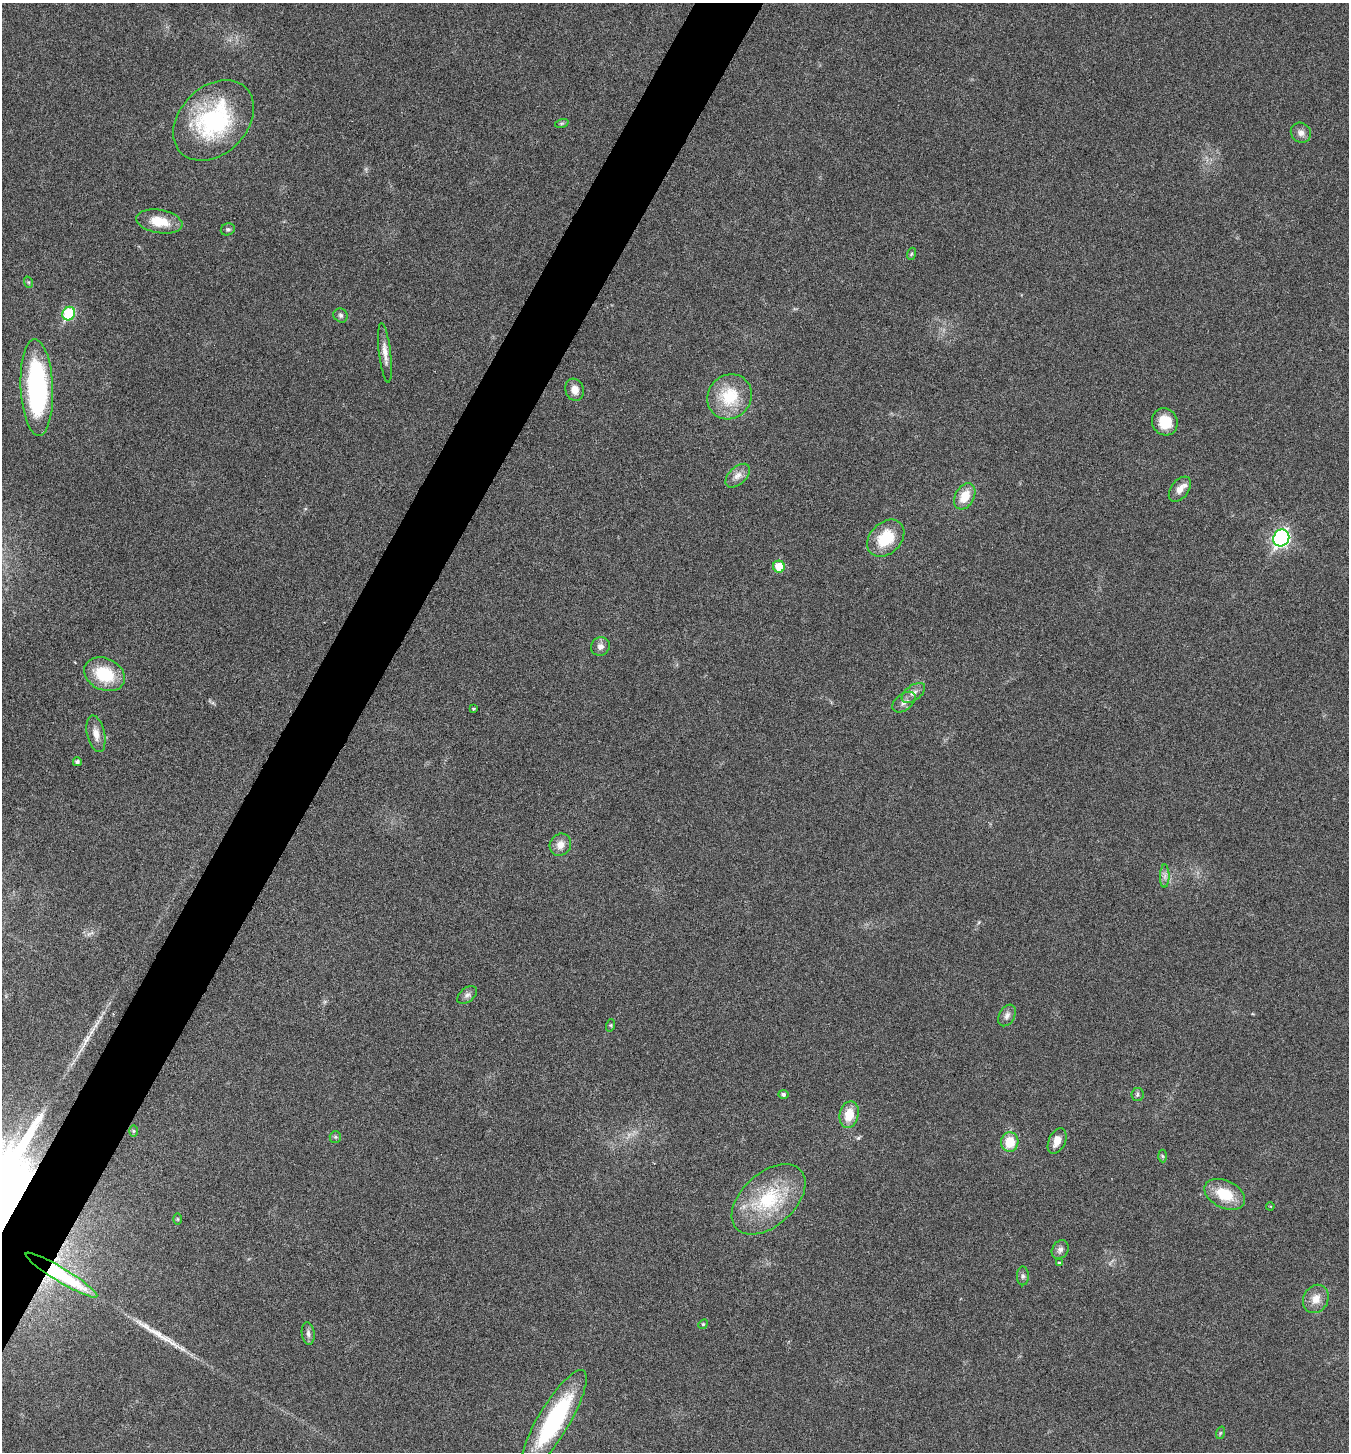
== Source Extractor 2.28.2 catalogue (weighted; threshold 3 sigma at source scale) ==
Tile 7 of 4 x 4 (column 3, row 2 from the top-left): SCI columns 2983-4329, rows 2908-4357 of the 5824 x 5817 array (HDU 1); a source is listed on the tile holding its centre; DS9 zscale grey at full resolution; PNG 1351 x 1454 px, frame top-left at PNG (2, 3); each listed source drawn as its Kron ellipse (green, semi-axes under 4 px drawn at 4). Shown black and unused: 4% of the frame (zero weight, under 3 of 6 exposures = <1% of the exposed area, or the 3 px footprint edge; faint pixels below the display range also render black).
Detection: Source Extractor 2.28.2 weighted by HDU 2 'WHT'; one run over the whole footprint, this tile lists its part. Background 0.0356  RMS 0.0039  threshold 0.0158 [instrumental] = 3 sigma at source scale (4.09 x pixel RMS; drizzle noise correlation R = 1.36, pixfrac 0.8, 0.05/0.05 arcsec/px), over >= 5 px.
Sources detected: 55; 2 long thin detections or spike segments (spike, bleed or trail) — neither listed nor drawn; the other 53 listed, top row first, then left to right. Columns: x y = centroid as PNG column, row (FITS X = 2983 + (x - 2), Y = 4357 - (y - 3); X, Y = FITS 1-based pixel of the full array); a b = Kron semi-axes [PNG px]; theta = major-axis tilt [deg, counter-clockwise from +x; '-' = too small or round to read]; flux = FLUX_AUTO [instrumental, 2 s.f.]
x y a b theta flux
214 120 46 33 44 46
562 123 7 4 18 0.58
1301 133 10 9 - 2.1
159 221 23 11 -10 8.1
228 229 7 6 - 0.79
911 254 6 4 71 0.48
28 282 6 3 -71 0.44
69 314 7 6 - 23
341 315 7 6 - 0.96
385 353 30 6 -83 3.3
37 388 48 16 -87 62
575 390 11 9 -72 3.4
729 397 23 21 48 15
1165 422 14 12 -64 7.8
738 476 14 8 44 2.6
1180 489 14 8 54 3.2
965 496 14 9 60 6.8
886 538 21 15 45 13
1281 538 9 7 56 98
779 567 6 6 - 7.9
600 647 10 9 - 1.9
104 674 21 16 -25 15
913 693 13 7 36 2.1
904 702 13 8 37 2.2
473 709 3 3 - 0.58
96 734 18 9 -78 3.3
77 762 4 4 - 1.1
560 845 11 10 - 3.1
1165 876 11 5 90 1.5
467 995 11 7 40 1.4
1007 1015 11 7 60 1.8
611 1025 6 4 72 0.49
783 1094 5 4 - 1
1137 1094 6 6 - 0.78
849 1115 13 9 76 6.8
133 1131 6 4 -90 0.5
335 1137 6 5 - 0.68
1057 1141 13 8 65 3.8
1010 1142 10 9 - 7.7
1162 1156 6 4 -87 0.56
1225 1194 21 13 -25 11
769 1199 43 26 42 26
1270 1206 4 3 - 0.34
178 1219 6 4 -89 0.4
1060 1250 10 8 56 1.5
1059 1263 4 4 - 0.47
61 1275 42 7 -31 18
1023 1276 9 6 -89 1
1316 1299 15 12 59 4.1
703 1324 5 4 - 0.48
308 1333 11 6 -83 1.4
554 1421 58 15 59 45
1220 1433 6 4 71 0.48
Overlapping masked pixels (flux is a lower limit): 1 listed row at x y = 61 1275